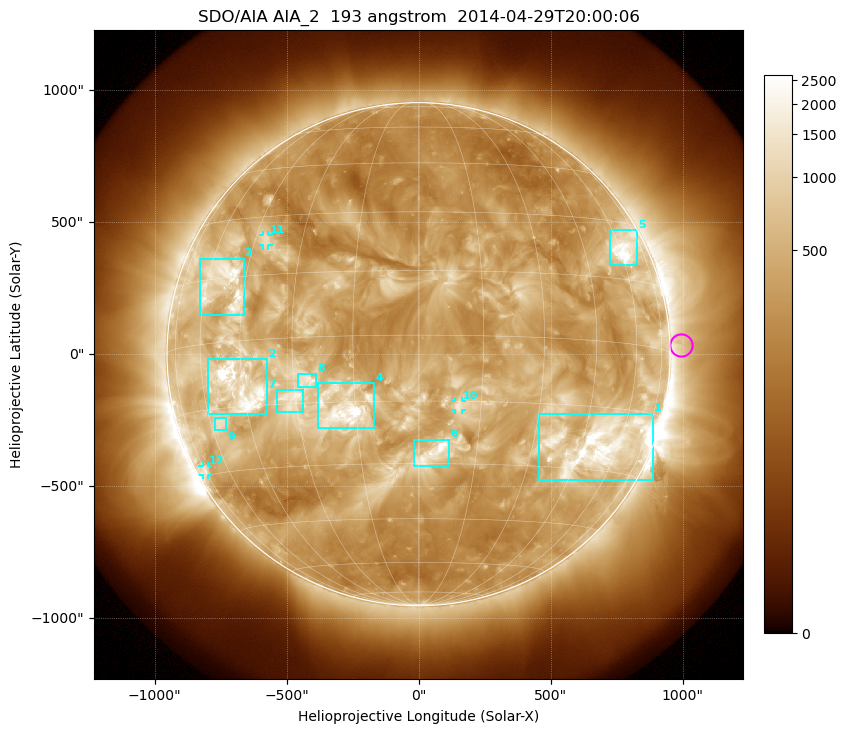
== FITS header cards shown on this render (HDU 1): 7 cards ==
TELESCOP= 'SDO/AIA'
INSTRUME= 'AIA_2'
WAVELNTH=                  193
WAVEUNIT= 'angstrom'
DATE-OBS= '2014-04-29T20:00:06.84'
CTYPE1  = 'HPLN-TAN'
CTYPE2  = 'HPLT-TAN'

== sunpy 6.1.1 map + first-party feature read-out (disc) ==
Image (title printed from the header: SDO/AIA AIA_2  193 angstrom  2014-04-29T20:00:06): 1024 x 1024 px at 2.4 arcsec/px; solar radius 953 arcsec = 397 px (full disc in frame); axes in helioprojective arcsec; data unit not stated in the header (colour bar unlabelled)
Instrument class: DISC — disc imager (sunpy class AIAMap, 193 A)
Bright regions (active regions / flare kernels): reference = the median radial profile (limb darkening/brightening removed); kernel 9 px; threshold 5 sigma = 821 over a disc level ~327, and >= 1.15x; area >= 12 px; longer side >= 10 px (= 24 arcsec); searched inside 0.97 R_sun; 12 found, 12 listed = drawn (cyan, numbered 1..; 3 of them under ~33 arcsec drawn as corner ticks so the feature stays visible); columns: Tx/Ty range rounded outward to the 5 arcsec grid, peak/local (2 s.f.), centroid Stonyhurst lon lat
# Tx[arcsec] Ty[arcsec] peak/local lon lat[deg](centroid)
1 455..890 -480..-225 15 +51 -24
2 -800..-570 -225..-20 15 -46 -11
3 -830..-660 145..365 11 -53 +14
4 -385..-165 -280..-110 9.7 -18 -17
5 725..830 335..470 13 +62 +23
6 -20..115 -425..-325 5.5 +4 -27
7 -535..-440 -220..-135 4.5 -31 -14
8 -455..-385 -125..-75 3.5 -27 -10
9 -770..-730 -290..-240 5 -56 -18
10 140..165 -210..-175 4 +10 -16
11 -590..-565 410..450 4.5 -41 +24
12 -820..-800 -460..-425 4.2 -74 -29
Off-limb structures (1.02-1.3 R_sun): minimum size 162 px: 3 found; the strongest spans PA ~215..305 deg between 1.02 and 1.3 R_sun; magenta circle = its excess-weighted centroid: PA ~270 deg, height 1.04 R_sun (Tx ~990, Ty ~35 arcsec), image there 1.5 x the reference